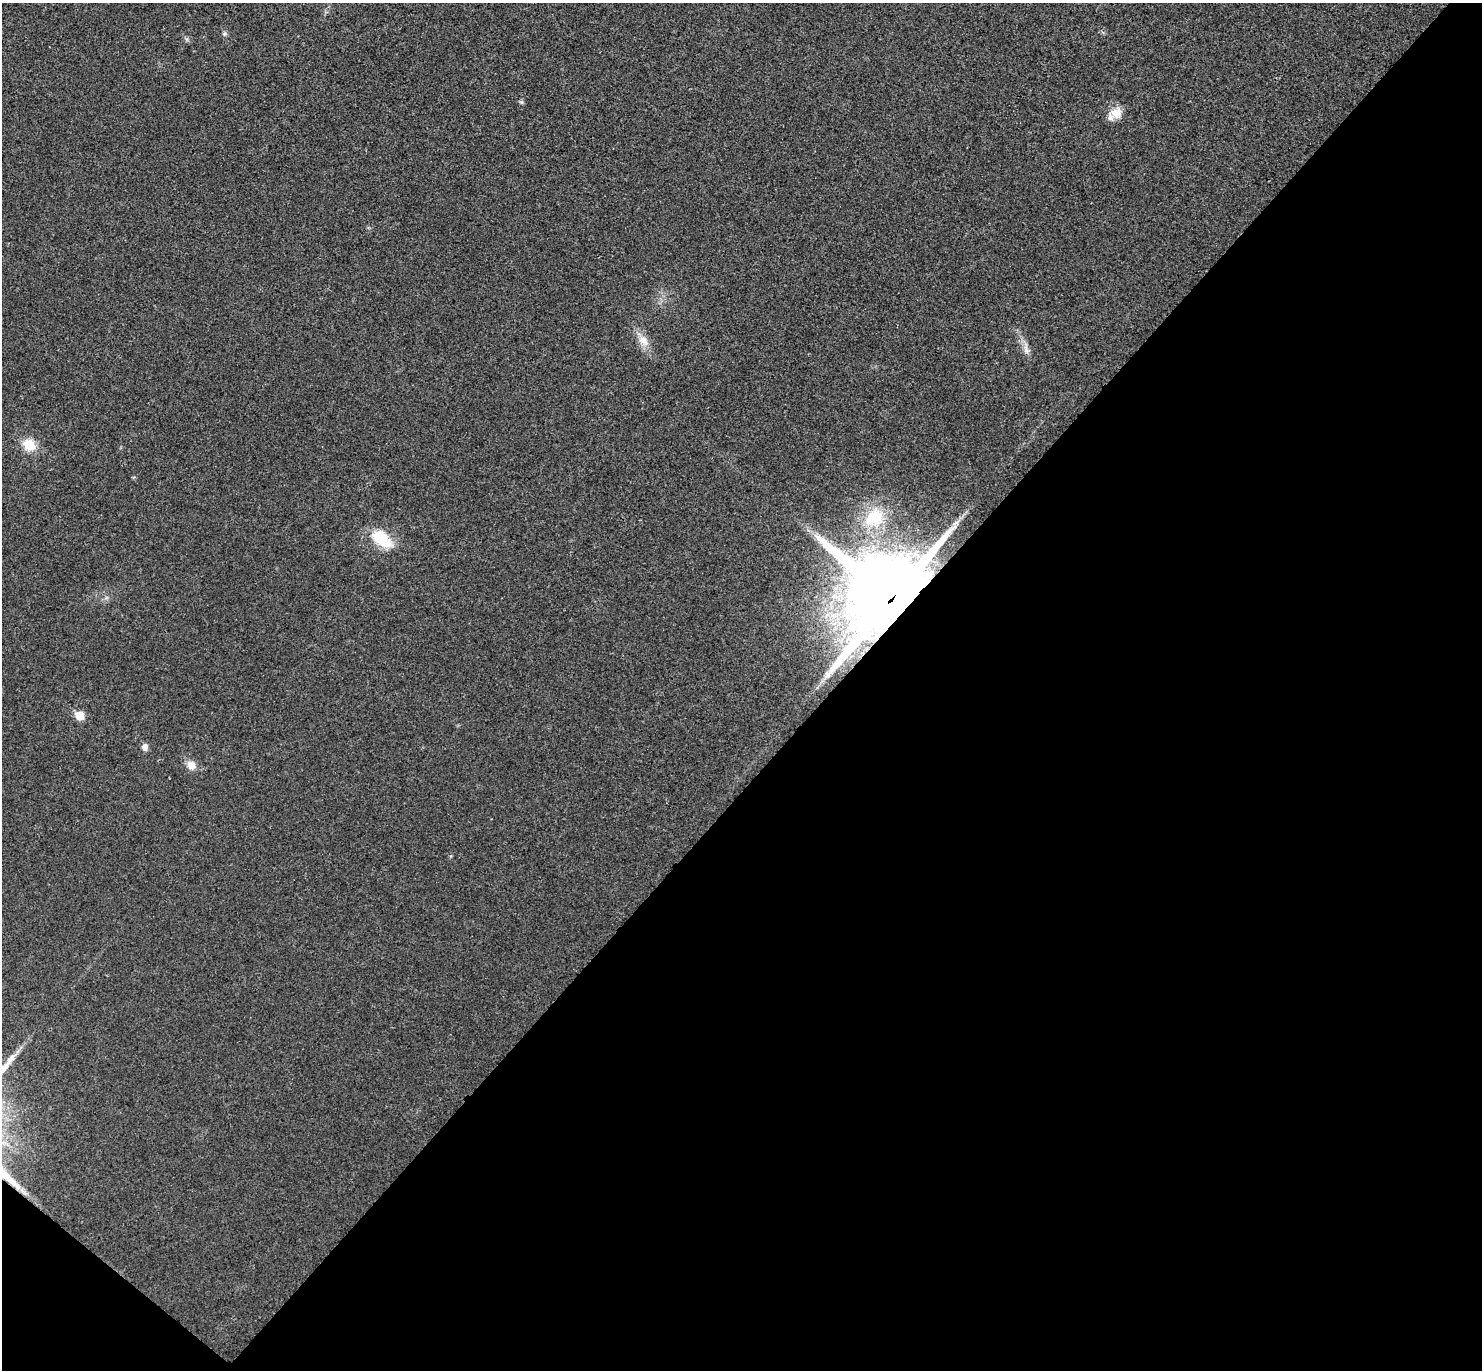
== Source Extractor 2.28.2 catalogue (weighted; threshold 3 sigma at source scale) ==
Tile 15 of 4 x 4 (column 3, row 4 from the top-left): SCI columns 3000-4479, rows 201-1568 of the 6002 x 6011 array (HDU 1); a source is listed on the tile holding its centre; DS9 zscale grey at full resolution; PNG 1484 x 1372 px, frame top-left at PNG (2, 3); no overlay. Shown black and unused: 45% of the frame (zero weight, under 3 of 4 exposures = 6% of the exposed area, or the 3 px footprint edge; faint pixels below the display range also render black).
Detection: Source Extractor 2.28.2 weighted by HDU 2 'WHT'; one run over the whole footprint, this tile lists its part. Background 0.0203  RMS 0.0058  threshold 0.026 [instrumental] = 3 sigma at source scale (4.5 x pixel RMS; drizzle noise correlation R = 1.50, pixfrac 1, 0.05/0.05 arcsec/px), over >= 5 px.
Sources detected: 10; all 10 listed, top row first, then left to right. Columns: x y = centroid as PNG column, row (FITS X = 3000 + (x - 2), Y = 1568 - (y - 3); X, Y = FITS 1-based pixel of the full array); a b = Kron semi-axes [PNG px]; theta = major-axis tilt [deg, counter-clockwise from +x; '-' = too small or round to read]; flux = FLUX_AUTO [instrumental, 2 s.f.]
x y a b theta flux
224 34 6 4 18 0.89
1116 113 15 14 - 7.2
643 341 17 11 -44 6.3
29 445 15 13 -35 10
874 518 22 18 28 23
381 538 25 15 -39 20
890 599 25 25 - 7600
80 716 7 6 - 12
145 747 8 7 - 2.9
191 765 11 10 - 4.6
Overlapping masked pixels (flux is a lower limit): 1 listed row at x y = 890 599